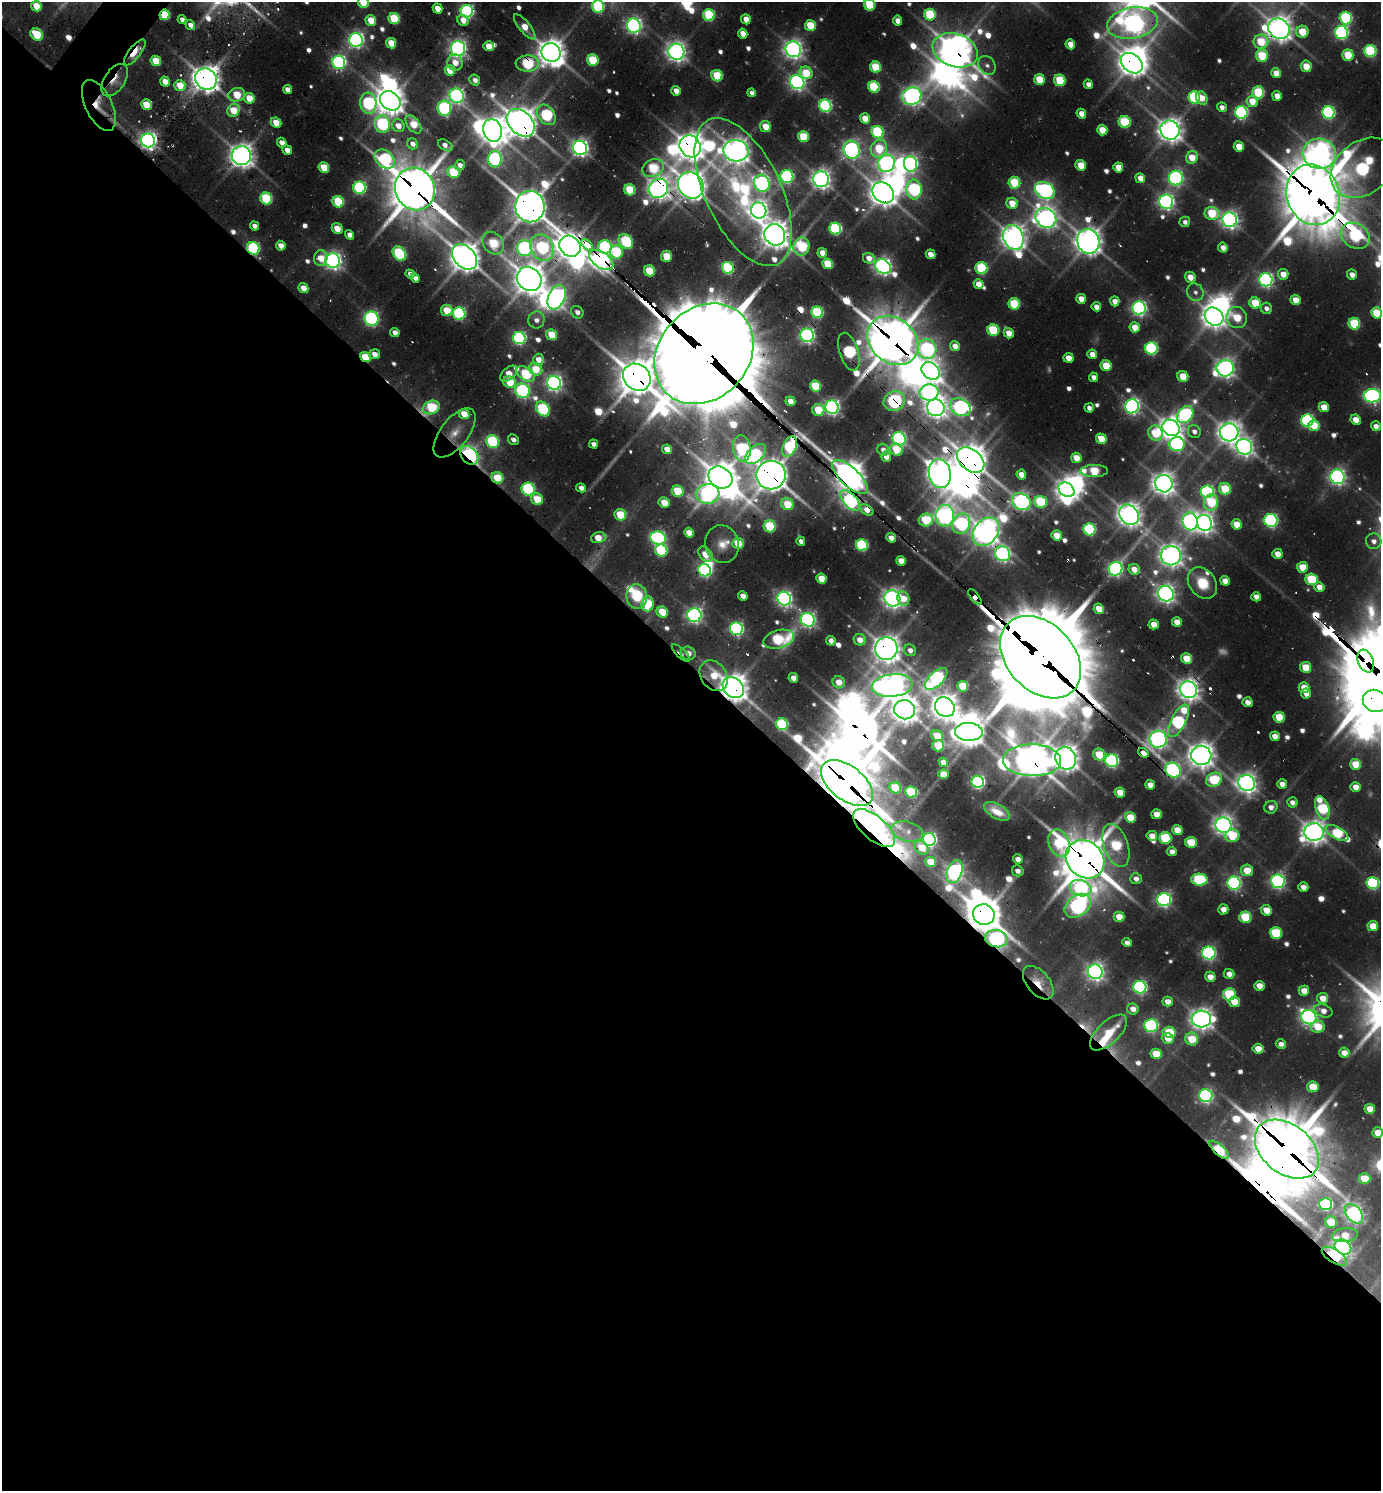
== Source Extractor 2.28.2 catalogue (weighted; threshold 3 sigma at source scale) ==
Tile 14 of 4 x 4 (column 2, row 4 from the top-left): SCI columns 1682-3060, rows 70-1558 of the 6039 x 6026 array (HDU 1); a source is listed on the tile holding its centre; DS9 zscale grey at full resolution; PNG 1383 x 1493 px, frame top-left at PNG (2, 2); each listed source drawn as its Kron ellipse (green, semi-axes under 4 px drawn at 4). Shown black and unused: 56% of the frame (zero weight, under 2 of 3 exposures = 4% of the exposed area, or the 3 px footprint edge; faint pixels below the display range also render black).
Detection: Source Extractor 2.28.2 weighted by HDU 2 'WHT'; one run over the whole footprint, this tile lists its part. Background 0.102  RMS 0.01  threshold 0.0466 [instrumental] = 3 sigma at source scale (4.5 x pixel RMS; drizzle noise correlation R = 1.50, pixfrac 1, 0.05/0.05 arcsec/px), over >= 5 px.
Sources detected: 680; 18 too faint to see at this stretch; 36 inside a brighter object's white glare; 14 cosmic-ray / hot-pixel residue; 1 long thin detection or spike segment (spike, bleed or trail) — neither listed nor drawn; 7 inside a brighter listed object's ellipse — not listed separately; of the other 604, all 500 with FLUX_AUTO >= 7.22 (the completeness limit of this list) listed and drawn (104 fainter detections not listed), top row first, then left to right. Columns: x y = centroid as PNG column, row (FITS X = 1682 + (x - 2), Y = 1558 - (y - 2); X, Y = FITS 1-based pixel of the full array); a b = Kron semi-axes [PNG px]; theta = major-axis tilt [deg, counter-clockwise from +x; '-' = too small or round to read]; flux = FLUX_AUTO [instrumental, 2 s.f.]
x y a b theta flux
363 2 6 5 - 72
869 5 6 5 - 92
36 6 5 5 - 39
598 6 6 6 - 170
437 8 5 4 - 25
467 11 6 6 - 370
164 15 5 5 - 65
709 15 6 5 - 120
930 15 6 5 - 110
1346 18 6 6 - 200
182 19 4 4 - 8
394 19 6 5 - 100
746 19 5 4 - 20
371 20 5 5 - 37
463 20 6 5 - 18
898 21 5 4 - 15
1132 23 25 15 11 1000
190 25 5 4 - 9.7
810 25 5 5 - 60
634 26 7 7 - 570
525 27 15 5 -51 27
1279 29 11 9 -32 1600
1302 32 6 6 - 49
743 33 5 4 - 19
1342 33 6 6 - 310
37 34 7 5 -41 74
356 40 7 7 - 570
1261 42 7 7 - 57
391 43 5 5 - 36
1070 44 5 4 - 22
488 46 5 5 - 29
458 49 7 7 - 700
793 49 8 7 - 900
955 50 23 16 -19 2500
1370 51 6 6 - 170
135 52 15 6 52 33
551 52 10 9 - 1700
676 52 8 7 - 990
1348 55 6 5 - 66
1262 56 6 6 - 76
593 60 6 5 - 86
156 61 5 5 - 42
339 62 6 6 - 410
455 62 8 7 - 20
527 63 11 8 2 150
1132 63 12 9 -40 1600
987 65 10 8 -57 8.1
1306 66 6 5 - 31
875 67 6 5 - 72
450 70 5 5 - 43
806 73 6 6 - 53
1276 73 5 5 - 19
717 76 6 5 - 80
206 79 11 10 - 1800
1039 79 5 5 - 55
115 80 18 10 56 17
475 80 6 5 - 9.4
1060 80 6 5 - 79
165 82 5 4 - 22
797 82 7 6 - 600
1088 84 5 4 - 10
180 85 6 5 - 39
874 87 6 5 - 120
288 89 5 4 - 14
676 91 5 4 - 16
1258 92 6 6 - 120
751 93 4 4 - 7.4
237 95 8 6 17 46
457 96 7 6 - 550
912 96 10 8 20 820
1277 96 5 4 - 16
1194 97 6 5 - 170
249 98 5 5 - 43
1202 98 7 5 -64 22
390 101 11 9 -38 1900
1252 101 5 5 - 30
368 103 10 8 -85 230
99 105 27 13 -64 25
146 105 5 5 - 40
825 106 6 6 - 240
1222 107 5 4 - 8.5
444 108 7 7 - 230
234 110 7 6 - 52
1241 112 6 6 - 320
1328 113 6 6 - 270
1081 114 5 4 - 18
546 115 11 8 -51 160
865 118 5 5 - 25
1125 122 6 6 - 120
276 123 5 5 - 27
521 123 16 11 -44 2400
382 124 8 7 - 250
413 124 10 6 -54 41
398 126 6 6 - 18
765 126 5 5 - 30
493 130 11 9 -73 1700
1102 130 5 5 - 36
1170 130 10 9 - 1400
877 132 6 6 - 170
803 137 5 5 - 77
148 140 7 6 - 780
282 143 5 4 - 14
413 144 6 5 - 10
445 145 8 5 -31 9.2
690 146 11 10 - 1900
1239 147 5 5 - 31
580 148 7 7 - 800
879 149 9 8 - 68
287 150 5 4 - 18
851 150 9 7 -63 660
736 151 12 10 -13 1600
1319 154 17 15 -5 1500
241 156 9 9 - 1400
1192 157 6 5 - 35
385 159 11 8 -38 190
495 159 8 7 - 330
886 163 9 8 - 610
910 164 8 6 -85 450
460 165 5 5 - 7.2
1081 165 5 5 - 38
324 167 5 5 - 51
1118 167 5 5 - 25
653 168 11 8 26 110
1363 168 35 26 38 430
454 172 6 5 - 99
787 176 6 6 - 350
1140 178 5 4 - 18
1176 178 7 7 - 450
821 179 8 7 - 910
762 183 8 7 - 480
1014 183 6 5 - 100
691 185 14 12 -50 2100
360 188 6 6 - 240
658 188 10 9 - 1200
415 189 21 19 -65 4800
914 189 10 7 -87 250
630 190 6 5 - 81
1045 191 10 7 -30 560
743 192 80 38 -65 340
883 193 12 9 -42 1800
1313 195 31 26 -70 8400
266 199 6 5 - 140
338 202 6 5 - 90
1166 202 7 7 - 590
1012 203 6 5 - 35
530 207 16 14 -83 2800
759 211 8 7 - 990
1212 213 7 6 - 82
1046 218 11 9 -34 1100
1230 220 7 7 - 770
1185 222 5 5 - 7.6
254 226 5 4 - 8.4
337 229 6 5 - 28
835 229 6 6 - 210
350 235 5 4 - 11
775 235 11 10 - 2000
1355 236 15 12 -32 220
1013 237 13 10 -69 1500
626 241 8 6 -50 170
1088 241 12 11 - 1700
493 243 12 9 -49 80
587 245 7 4 -46 390
281 246 5 4 - 17
570 246 11 10 - 1700
802 246 9 8 - 130
605 247 6 6 - 190
253 248 6 6 - 210
525 248 8 7 - 400
542 248 14 11 -62 220
1223 248 5 5 - 13
616 252 7 6 - 120
822 253 5 4 - 21
399 254 8 6 -54 200
930 254 5 4 - 18
666 256 6 5 - 50
464 257 14 10 -46 2500
321 258 8 6 87 28
869 258 6 5 - 14
601 260 13 7 -33 1000
333 261 7 7 - 760
828 264 5 5 - 63
883 266 8 6 -38 750
728 268 6 5 - 170
981 268 6 6 - 140
649 271 6 5 - 59
410 274 5 4 - 7.9
1283 274 5 5 - 19
1352 275 5 5 - 10
1190 277 5 5 - 21
415 278 5 4 - 8.7
529 279 13 11 -38 2500
1266 280 6 6 - 460
978 284 5 4 - 16
303 288 5 4 - 22
1195 292 9 8 - 7.9
557 297 13 8 66 690
1081 299 5 4 - 20
1295 300 5 5 - 24
1115 301 5 4 - 15
1255 303 6 5 - 59
1014 304 6 5 - 97
1096 307 5 4 - 11
1139 308 6 6 - 540
1266 308 6 5 - 8.3
447 310 6 5 - 51
577 312 7 5 -47 8.8
817 312 6 5 - 170
459 313 6 6 - 280
1376 313 5 5 - 49
1214 317 10 8 -39 1400
372 318 7 7 - 350
1237 318 10 10 - 58
536 320 8 8 - 8.8
1354 324 6 5 - 110
1135 327 5 5 - 26
993 330 6 5 - 110
395 332 5 4 - 11
1009 333 5 5 - 22
551 335 5 5 - 51
807 335 7 6 - 460
519 338 6 6 - 330
893 341 28 22 -39 5100
955 346 5 5 - 14
1151 348 6 6 - 230
927 349 10 9 - 310
849 352 20 9 -72 230
374 354 5 5 - 16
704 354 54 45 47 23000
1092 354 5 4 - 18
365 357 6 4 -39 58
1068 358 5 5 - 18
538 360 6 5 - 17
1106 366 5 5 - 47
1225 368 8 8 - 870
536 369 7 6 - 43
931 371 10 7 -42 990
509 374 10 6 42 29
526 374 10 6 -33 130
1183 376 5 5 - 37
637 377 15 12 -42 3200
1093 377 5 4 - 9.9
509 382 6 5 - 51
554 383 7 7 - 660
815 386 5 5 - 83
523 391 8 7 - 390
929 392 9 8 - 590
1372 396 8 7 - 460
790 401 5 4 - 20
894 401 11 9 24 420
1132 406 7 7 - 530
832 407 6 6 - 560
960 407 11 8 -30 500
1324 407 5 5 - 28
431 408 9 6 19 100
936 408 9 8 - 1100
1089 408 5 4 - 7.8
543 409 8 6 -52 200
818 410 6 6 - 49
464 414 5 5 - 32
1185 415 9 7 52 320
1356 420 5 5 - 20
1307 421 6 6 - 310
1314 425 5 5 - 36
1376 426 5 5 - 12
1171 428 9 8 - 1300
1194 432 6 6 - 7.9
1229 432 9 9 - 1200
454 433 29 14 52 28
1155 433 8 7 - 71
899 439 7 6 - 360
1101 439 5 5 - 42
513 440 5 5 - 8.1
493 442 6 6 - 180
593 444 4 4 - 8.2
1177 444 7 7 - 290
790 447 11 6 68 200
1244 447 8 7 - 820
667 449 5 4 - 24
742 449 13 8 -82 180
883 450 6 5 - 10
896 450 6 5 - 51
756 454 12 7 43 140
469 455 10 7 -48 650
886 456 5 5 - 17
1076 458 5 5 - 29
971 460 15 10 -38 2400
1094 471 14 6 1 81
940 474 15 11 -80 1600
771 475 14 14 - 2700
1021 475 5 5 - 18
720 477 13 10 -33 2500
850 477 23 9 -43 1900
1337 477 7 7 - 630
497 478 6 5 - 61
1164 484 9 8 - 1200
581 488 5 4 - 10
528 489 6 6 - 230
1225 489 6 6 - 67
1067 490 8 6 -35 1000
678 491 6 5 - 70
1207 491 6 6 - 290
708 494 11 10 - 530
537 499 6 5 - 49
850 500 12 6 -47 550
1021 502 10 8 -31 620
1041 502 6 6 - 130
1211 502 8 7 - 81
664 503 5 5 - 30
787 504 6 6 - 47
867 510 7 4 -32 16
620 515 6 5 - 70
1129 515 11 9 -51 1400
945 516 10 9 - 720
926 520 7 6 - 96
1271 520 6 6 - 340
1190 521 9 7 -80 630
1204 523 8 7 - 980
961 524 10 8 67 290
1237 524 5 5 - 29
770 526 6 6 - 100
1089 529 6 6 - 180
986 532 15 11 50 1600
689 533 5 4 - 23
1056 535 5 5 - 30
598 538 7 5 15 33
658 538 8 6 -18 390
891 538 5 4 - 16
801 541 5 4 - 10
1374 541 8 7 - 9.5
738 543 5 5 - 48
722 544 19 16 -74 24
862 545 6 5 - 180
661 551 6 6 - 140
705 554 8 6 -51 36
1003 554 8 7 - 470
1277 554 5 5 - 19
1171 555 10 9 - 1300
901 561 5 5 - 21
1302 567 5 5 - 40
1115 569 7 6 - 510
1134 569 6 5 - 19
705 570 6 6 - 390
821 579 5 5 - 36
1312 579 6 5 - 100
1225 581 5 4 - 18
1202 583 17 13 -52 45
1319 587 5 5 - 15
1166 594 8 7 - 900
637 596 12 10 -84 60
743 596 5 4 - 12
975 597 9 3 -52 180
1256 597 5 4 - 11
892 598 8 7 - 980
784 599 7 6 - 620
903 599 7 6 - 23
648 604 7 6 - 85
1099 609 5 5 - 25
662 612 6 5 - 47
694 615 7 7 - 600
808 620 7 6 - 520
1177 622 5 5 - 21
1154 624 5 5 - 22
736 629 6 6 - 350
779 639 16 9 15 130
860 640 6 5 - 17
831 641 5 4 - 9.3
886 649 11 11 - 1700
910 650 6 6 - 9.1
681 653 11 4 -43 9.1
688 653 7 6 - 15
1041 657 47 33 -47 17000
1187 659 5 5 - 44
1366 661 12 7 -68 1300
1306 667 5 5 - 44
714 676 16 13 -54 43
793 678 5 4 - 13
936 679 14 7 44 440
839 682 6 6 - 21
892 685 20 11 6 1600
963 686 5 5 - 57
733 688 12 9 -42 2000
1304 688 5 5 - 27
1188 690 9 8 - 1200
1306 694 5 5 - 12
1375 701 13 11 -24 2300
1248 702 5 5 - 14
945 707 10 9 - 1700
905 710 10 9 - 1700
1279 717 5 5 - 58
1179 721 18 7 63 280
782 724 6 5 - 150
969 732 14 9 -2 2000
937 736 6 5 - 37
1275 736 5 4 - 17
1158 739 8 8 - 860
938 746 6 5 - 61
1143 753 5 4 - 62
1099 755 6 5 - 56
1201 755 10 9 - 1600
1066 758 12 10 -69 1700
1032 760 29 16 -1 3000
1112 761 6 6 - 350
943 762 5 4 - 13
1356 764 5 5 - 44
1173 770 8 7 - 420
943 774 5 5 - 25
1214 780 8 6 30 110
978 782 6 6 - 390
847 783 30 17 -38 6200
1247 783 9 8 - 1000
1282 784 5 5 - 15
1150 785 5 4 - 17
1356 787 5 5 - 17
895 788 6 5 - 68
911 792 6 5 - 130
1120 792 5 5 - 29
1292 802 5 5 - 7.7
1271 807 6 6 - 10
1322 808 12 6 -72 160
997 811 14 7 -29 19
1157 814 5 5 - 22
1130 817 5 5 - 40
1223 825 8 7 - 990
874 828 25 12 -41 1600
1177 830 5 5 - 32
907 832 16 9 -15 11
1314 832 9 9 - 1300
1337 833 12 6 -30 140
1152 836 5 5 - 19
1232 836 7 6 - 57
1165 838 6 5 - 130
929 839 6 6 - 440
1191 842 6 5 - 55
1059 843 14 10 -68 100
1116 845 22 12 -71 120
921 848 8 6 -43 30
1172 851 5 4 - 9.6
1018 859 5 4 - 13
1085 859 21 17 -42 4900
931 862 5 5 - 42
1247 870 6 6 - 33
1018 871 6 5 - 8.5
955 872 12 7 71 730
1136 879 6 5 - 9.6
1199 880 8 6 -2 170
1278 881 7 6 - 500
1234 883 6 6 - 410
1373 883 6 6 - 230
1303 887 5 5 - 14
1081 888 11 8 -17 290
1164 900 7 6 - 480
1078 906 14 10 37 640
1223 909 5 5 - 17
1266 910 5 5 - 29
984 914 11 10 - 2900
1119 917 5 5 - 24
1245 917 6 5 - 84
1373 926 5 5 - 34
1276 933 6 5 - 110
996 939 11 8 -12 520
1127 942 5 4 - 8.5
1209 953 6 6 - 420
1095 972 7 7 - 830
1229 974 5 5 - 13
1210 977 5 5 - 19
1038 983 20 11 -50 33
1259 986 5 5 - 20
1140 987 6 6 - 360
1304 991 5 5 - 22
1229 994 6 6 - 100
1323 998 5 5 - 23
1168 1002 5 4 - 15
1234 1002 6 5 - 30
1133 1009 6 5 - 13
1323 1011 9 6 -18 13
1309 1017 7 7 - 660
1201 1019 10 8 -4 1200
1151 1025 7 6 - 300
1318 1027 7 6 - 36
1169 1032 6 5 - 67
1109 1033 23 11 44 51
1168 1038 6 5 - 22
1192 1039 6 6 - 48
1281 1044 5 4 - 9.6
1258 1049 5 5 - 24
1344 1053 5 5 - 15
1156 1054 5 5 - 41
1313 1087 6 5 - 47
1206 1096 6 6 - 410
1370 1109 5 5 - 25
1378 1133 5 5 - 26
1287 1149 36 24 -39 7900
1219 1150 12 5 -42 130
1364 1179 6 5 - 39
1326 1204 6 6 - 260
1354 1214 11 7 -51 740
1331 1222 6 5 - 33
1345 1235 13 7 6 24
1343 1247 9 7 -34 640
1334 1256 14 6 -32 100
Overlapping masked pixels (flux is a lower limit): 80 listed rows (the first 20) at x y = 467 11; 164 15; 1279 29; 955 50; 135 52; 551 52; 527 63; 1132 63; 206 79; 115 80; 1258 92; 99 105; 521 123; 148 140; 690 146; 241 156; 653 168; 691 185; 658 188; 415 189
Isophote crosses this tile's border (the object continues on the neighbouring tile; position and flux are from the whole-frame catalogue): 7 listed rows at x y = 363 2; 869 5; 598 6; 1376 313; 1372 396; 1375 701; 1378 1133
Unlisted compact peaks at least as high as the median listed source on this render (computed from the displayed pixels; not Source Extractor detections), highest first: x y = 208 19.